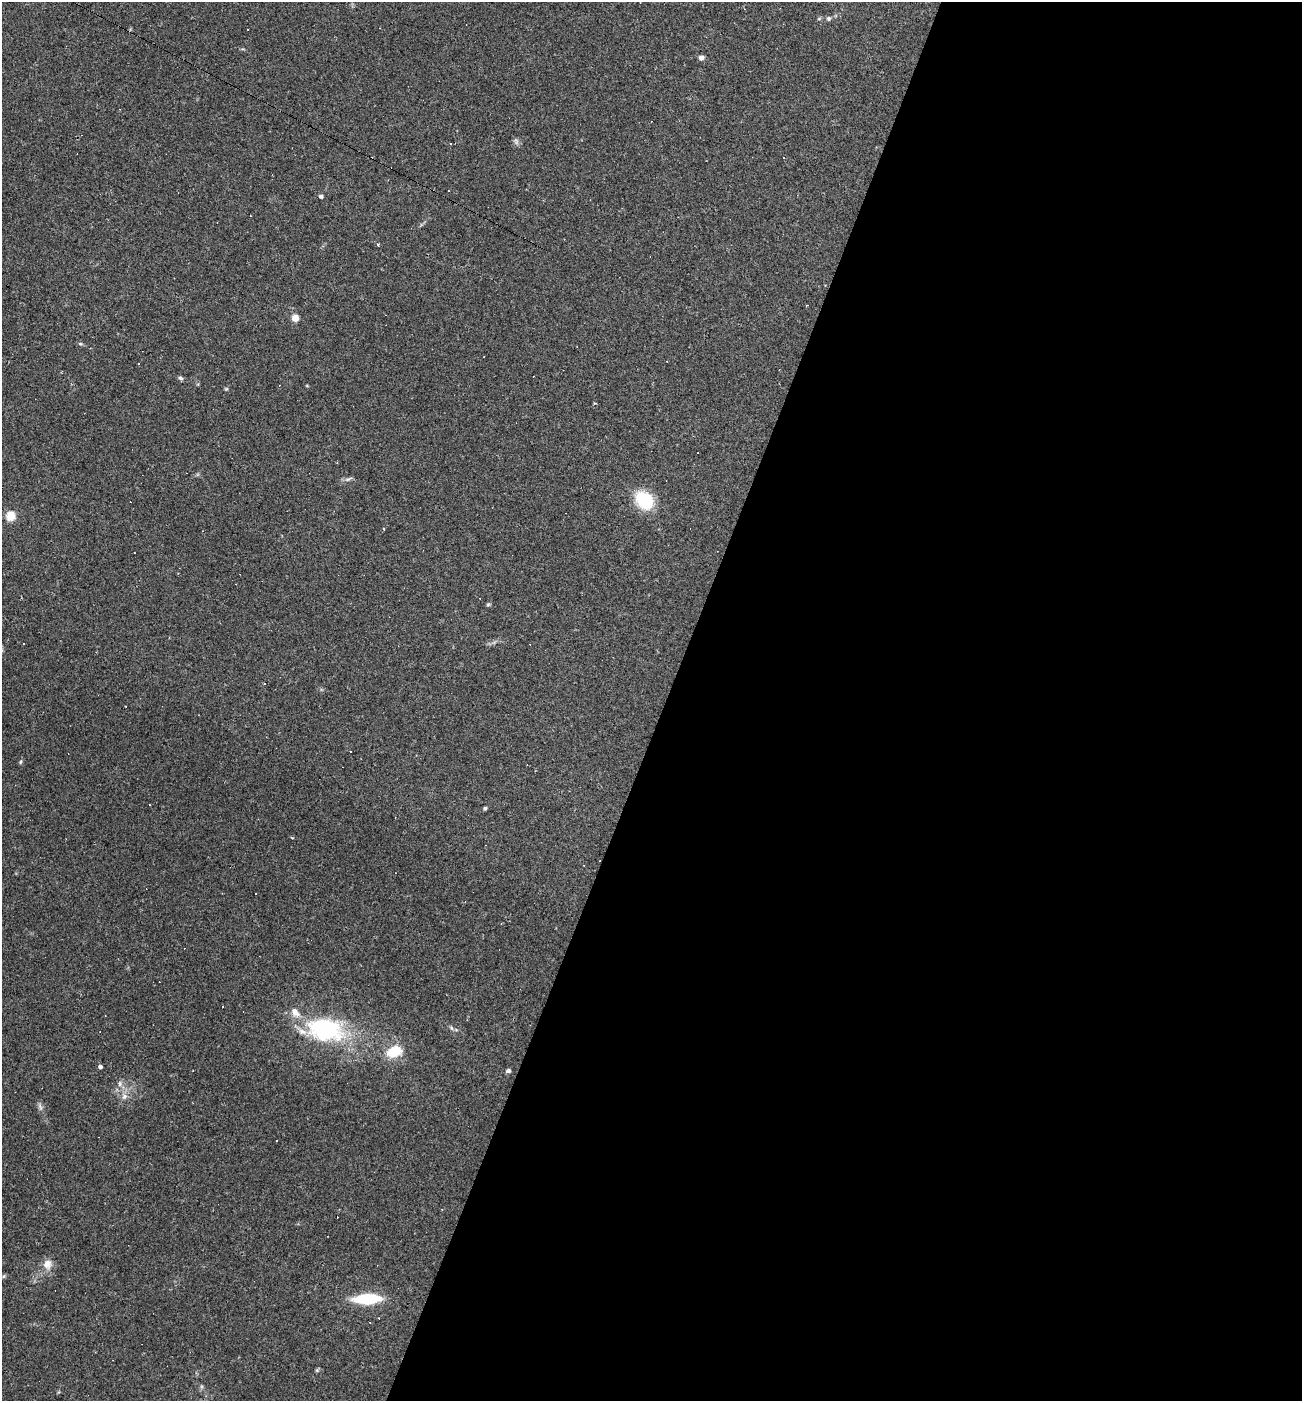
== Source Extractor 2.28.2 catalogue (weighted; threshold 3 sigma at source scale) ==
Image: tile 12 of 4 x 4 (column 4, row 3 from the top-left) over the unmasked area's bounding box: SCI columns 4038-5337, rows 1400-2798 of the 5606 x 5595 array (HDU 1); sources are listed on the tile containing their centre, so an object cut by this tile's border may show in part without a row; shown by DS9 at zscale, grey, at full resolution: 1 PNG px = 1 image px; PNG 1304 x 1403 px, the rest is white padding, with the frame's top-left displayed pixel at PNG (2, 2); no overlay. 49% of this frame is shown black and not used: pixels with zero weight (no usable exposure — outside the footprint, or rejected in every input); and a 3 px margin inside the footprint's outer edge (the drizzle kernel's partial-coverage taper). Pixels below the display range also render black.
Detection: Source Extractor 2.28.2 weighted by HDU 2 'WHT'; one run over the whole footprint, this tile lists its part. Background 0.109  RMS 0.0071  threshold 0.0318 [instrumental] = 3 sigma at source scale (4.5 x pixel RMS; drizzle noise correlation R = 1.50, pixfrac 1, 0.05/0.05 arcsec/px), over >= 5 px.
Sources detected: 49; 2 inside a brighter object's white glare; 13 cosmic-ray / hot-pixel residue — not listed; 2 inside a brighter listed object's ellipse — not listed separately; the other 32 listed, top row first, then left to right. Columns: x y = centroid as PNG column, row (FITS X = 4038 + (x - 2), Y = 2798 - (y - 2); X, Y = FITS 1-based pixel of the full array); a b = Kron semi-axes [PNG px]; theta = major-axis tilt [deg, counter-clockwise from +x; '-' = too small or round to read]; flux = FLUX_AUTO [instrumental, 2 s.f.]
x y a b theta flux
829 18 6 6 - 1.6
701 58 6 6 - 2.4
516 141 9 6 -72 1.9
448 191 3 3 - 2.3
321 196 5 4 - 1.5
378 244 3 3 - 3.3
295 318 4 4 - 21
80 344 6 4 -6 1.1
180 378 6 5 - 1.3
226 389 5 4 - 0.77
348 479 10 4 23 1.8
644 500 17 13 -48 37
11 516 5 5 - 41
488 605 6 4 2 0.89
24 644 2 2 - 0.51
126 706 3 2 - 0.68
350 751 2 2 - 0.43
21 762 6 4 71 1
485 808 4 3 - 1.1
256 894 3 3 - 1.4
326 1027 54 28 -30 73
451 1028 7 4 -45 1.4
394 1052 16 11 21 20
100 1066 4 4 - 2.7
508 1071 6 5 - 1.8
120 1084 9 6 89 2.5
124 1096 9 7 54 3.4
40 1107 12 4 -65 2
47 1264 15 13 -90 6.7
4 1276 5 4 - 0.9
367 1299 26 10 2 33
317 1370 6 4 45 0.97